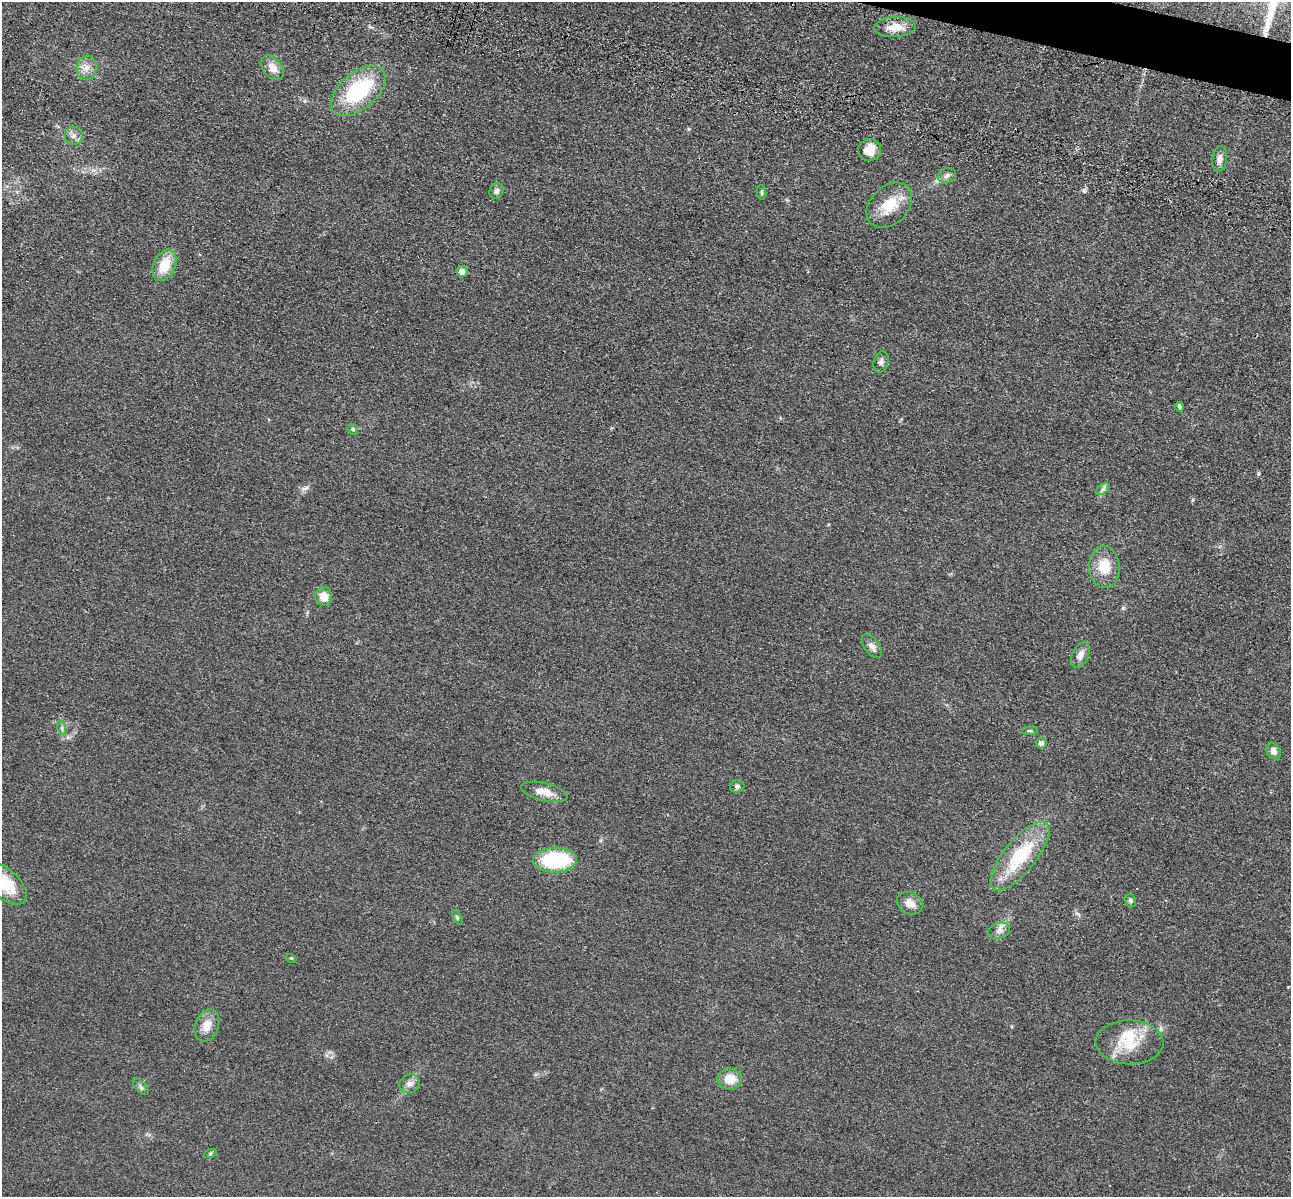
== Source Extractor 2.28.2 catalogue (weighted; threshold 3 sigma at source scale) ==
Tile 10 of 4 x 4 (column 2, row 3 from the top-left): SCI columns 1462-2750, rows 1591-2785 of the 5350 x 5365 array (HDU 1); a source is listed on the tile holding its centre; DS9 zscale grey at full resolution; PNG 1293 x 1199 px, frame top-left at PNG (2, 2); each listed source drawn as its Kron ellipse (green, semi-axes under 4 px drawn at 4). Shown black and unused: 1% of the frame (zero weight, under 3 of 4 exposures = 9% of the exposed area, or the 3 px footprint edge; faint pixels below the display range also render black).
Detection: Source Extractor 2.28.2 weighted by HDU 2 'WHT'; one run over the whole footprint, this tile lists its part. Background 0.0484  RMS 0.0086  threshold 0.0389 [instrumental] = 3 sigma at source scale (4.5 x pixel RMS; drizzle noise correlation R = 1.50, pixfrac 1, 0.05/0.05 arcsec/px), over >= 5 px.
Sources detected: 42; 1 inside a brighter listed object's ellipse — not listed separately; the other 41 listed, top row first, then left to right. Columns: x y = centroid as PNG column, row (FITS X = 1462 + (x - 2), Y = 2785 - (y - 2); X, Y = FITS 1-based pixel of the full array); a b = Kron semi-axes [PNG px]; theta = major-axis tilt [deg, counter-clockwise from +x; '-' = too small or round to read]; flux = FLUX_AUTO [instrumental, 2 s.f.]
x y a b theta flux
895 27 20 10 4 12
87 68 12 10 81 6.6
272 68 14 9 -53 7.9
358 91 32 18 40 69
74 136 9 9 - 4.1
870 150 11 10 - 13
1220 159 13 7 83 5.3
947 176 9 7 18 3.4
497 191 8 7 - 2.8
762 193 7 4 -83 1.4
889 205 26 18 45 24
164 265 16 11 64 19
462 271 5 5 - 7.8
881 362 11 7 74 3
1179 407 5 4 - 1.8
353 429 6 5 - 1.3
1103 489 7 5 35 2.1
1104 567 21 15 -87 19
324 596 9 8 - 10
872 646 14 7 -54 4.2
1080 655 14 8 64 5.6
62 728 7 4 -72 1.6
1030 731 8 4 8 1.3
1041 743 5 5 - 2.5
1273 751 9 6 -61 4.2
737 786 7 6 - 2
544 792 23 8 -14 11
1020 856 42 16 51 52
555 860 22 12 1 63
5 884 26 14 -42 29
1130 901 7 5 -63 2
910 903 13 10 -26 7.2
457 917 7 4 -63 1.3
999 931 11 7 19 4.4
291 958 5 3 - 0.73
207 1025 17 11 67 10
1130 1042 34 22 -1 31
730 1079 12 10 -5 13
410 1084 10 9 - 4.3
141 1087 10 5 -46 2
210 1154 6 4 19 1.2
Isophote crosses this tile's border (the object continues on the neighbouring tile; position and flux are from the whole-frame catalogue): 1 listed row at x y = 5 884